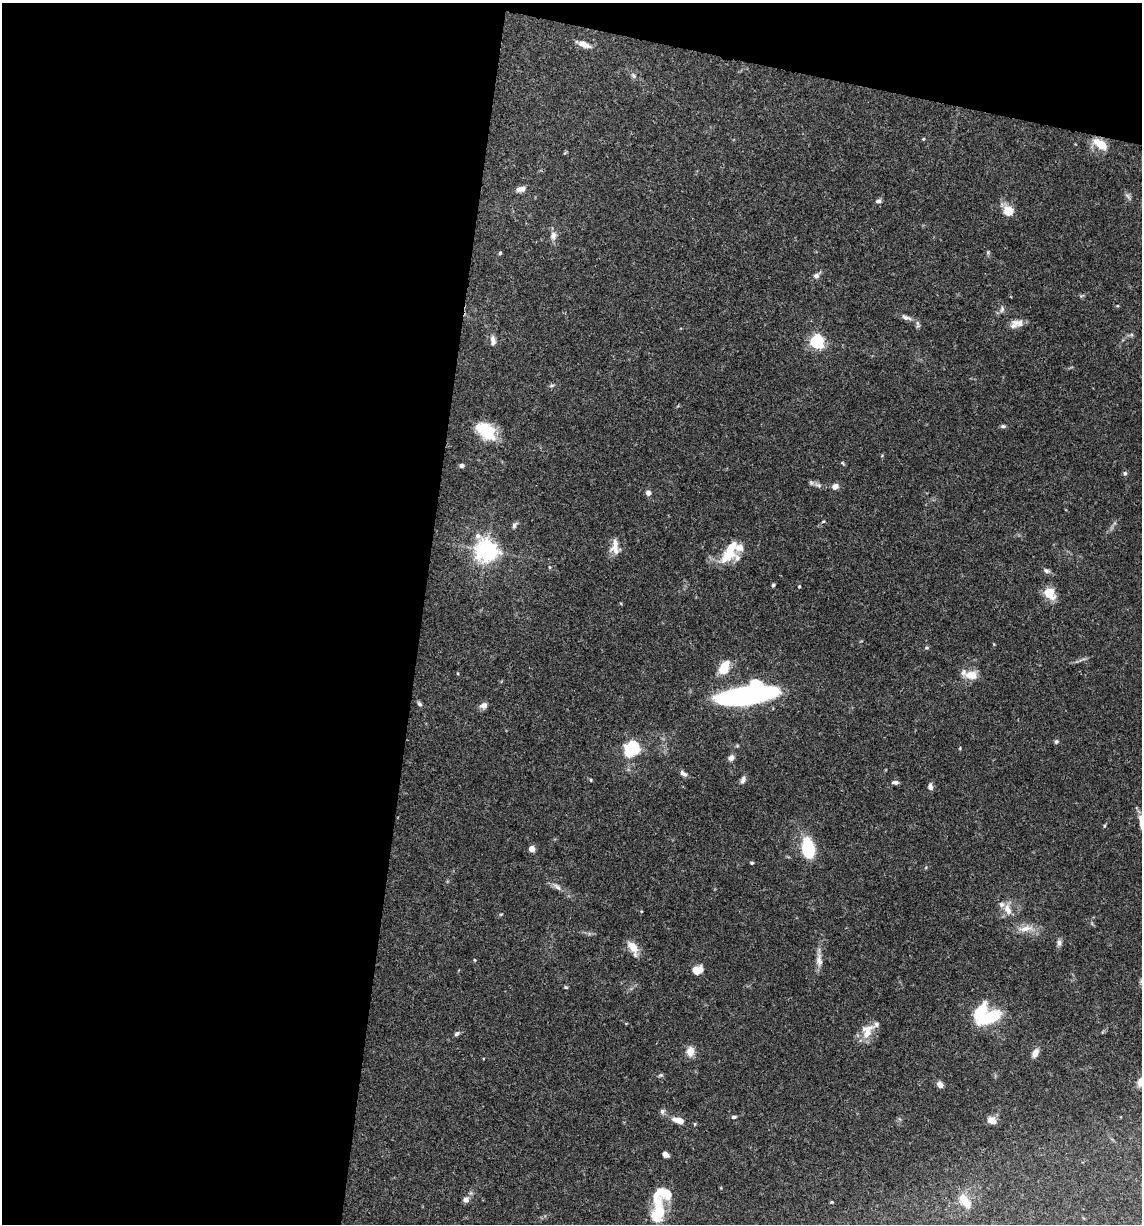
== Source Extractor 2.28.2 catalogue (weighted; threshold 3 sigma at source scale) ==
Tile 1 of 4 x 4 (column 1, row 1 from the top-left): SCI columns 238-1377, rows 3668-4889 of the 4913 x 4894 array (HDU 1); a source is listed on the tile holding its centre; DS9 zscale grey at full resolution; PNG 1144 x 1226 px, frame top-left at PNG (2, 3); no overlay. Shown black and unused: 40% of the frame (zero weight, under 3 of 4 exposures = <1% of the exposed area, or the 3 px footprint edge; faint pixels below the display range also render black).
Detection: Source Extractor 2.28.2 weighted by HDU 2 'WHT'; one run over the whole footprint, this tile lists its part. Background 0.062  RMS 0.003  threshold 0.0136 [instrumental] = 3 sigma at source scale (4.5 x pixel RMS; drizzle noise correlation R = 1.50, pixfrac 1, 0.05/0.05 arcsec/px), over >= 5 px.
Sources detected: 89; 2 inside a brighter object's white glare — not listed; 8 inside a brighter listed object's ellipse — not listed separately; the other 79 listed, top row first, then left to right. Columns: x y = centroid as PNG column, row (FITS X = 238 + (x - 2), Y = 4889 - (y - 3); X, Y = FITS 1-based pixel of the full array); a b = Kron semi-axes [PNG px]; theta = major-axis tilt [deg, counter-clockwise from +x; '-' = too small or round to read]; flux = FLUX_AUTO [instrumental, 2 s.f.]
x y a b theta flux
584 44 18 7 -21 2.2
633 76 7 6 - 0.68
923 139 4 3 - 0.32
1100 144 20 9 -34 4.9
521 189 11 6 12 1.7
1128 196 10 4 -56 0.74
878 201 8 5 7 0.69
1009 211 8 7 - 6.8
553 236 11 8 80 1.6
500 253 5 4 - 0.39
816 276 7 6 - 0.99
1002 309 9 5 80 0.83
906 317 14 6 -16 1.5
1017 323 17 9 -8 2.3
493 341 13 7 -86 1.5
817 341 6 6 - 59
552 385 7 3 19 0.43
1003 426 6 4 -1 0.56
486 431 26 16 -40 9.4
842 463 5 4 - 0.34
462 465 5 4 - 0.93
1125 473 5 5 - 0.59
811 483 7 5 -45 0.65
835 486 7 6 - 1.7
648 493 6 6 - 1.2
823 521 5 3 - 0.3
514 525 9 5 63 0.75
615 547 20 10 -87 3.1
486 550 7 7 - 220
729 555 27 15 44 6.7
1046 571 9 6 -25 0.83
773 585 4 4 - 0.45
799 586 4 3 - 0.29
1050 593 12 11 - 6.2
927 648 5 4 - 0.42
724 668 10 7 62 8.5
971 675 17 10 -8 3.8
748 695 51 15 9 90
419 704 8 5 -45 0.61
483 705 8 6 11 1.6
1056 742 5 5 - 0.56
633 746 15 11 -42 11
960 748 5 3 - 0.23
731 758 8 7 - 1.1
683 773 10 6 -37 1
591 780 4 4 - 0.32
743 780 10 6 68 1.1
895 782 8 4 -5 0.83
930 787 7 5 -87 1.3
1141 822 18 6 -81 2.4
808 848 17 10 -77 20
532 849 4 4 - 3.5
752 863 4 3 - 0.39
557 887 14 6 -41 1.4
1008 910 17 9 -66 2.7
501 914 6 3 18 0.28
1026 928 19 8 11 3
1059 943 9 6 -83 0.92
633 948 17 9 -61 3.8
474 960 5 3 - 0.27
819 960 18 8 -84 2.2
697 970 11 8 14 3.3
566 987 5 4 - 0.4
991 1017 25 11 28 12
867 1032 24 10 61 4.3
457 1034 7 5 34 0.68
690 1051 11 8 89 2.8
1035 1053 9 6 63 2.2
660 1075 7 5 20 0.48
940 1084 7 6 - 1.7
662 1111 7 7 - 0.78
734 1117 7 4 7 0.6
679 1120 13 6 -16 3
992 1120 11 8 -25 2
665 1154 6 4 -36 1.7
667 1193 14 10 -70 4.4
466 1200 7 7 - 1.3
965 1201 17 9 -56 4.7
658 1209 35 13 -77 9.3
Isophote crosses this tile's border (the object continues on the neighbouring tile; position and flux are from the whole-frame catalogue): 2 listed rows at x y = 1141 822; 658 1209